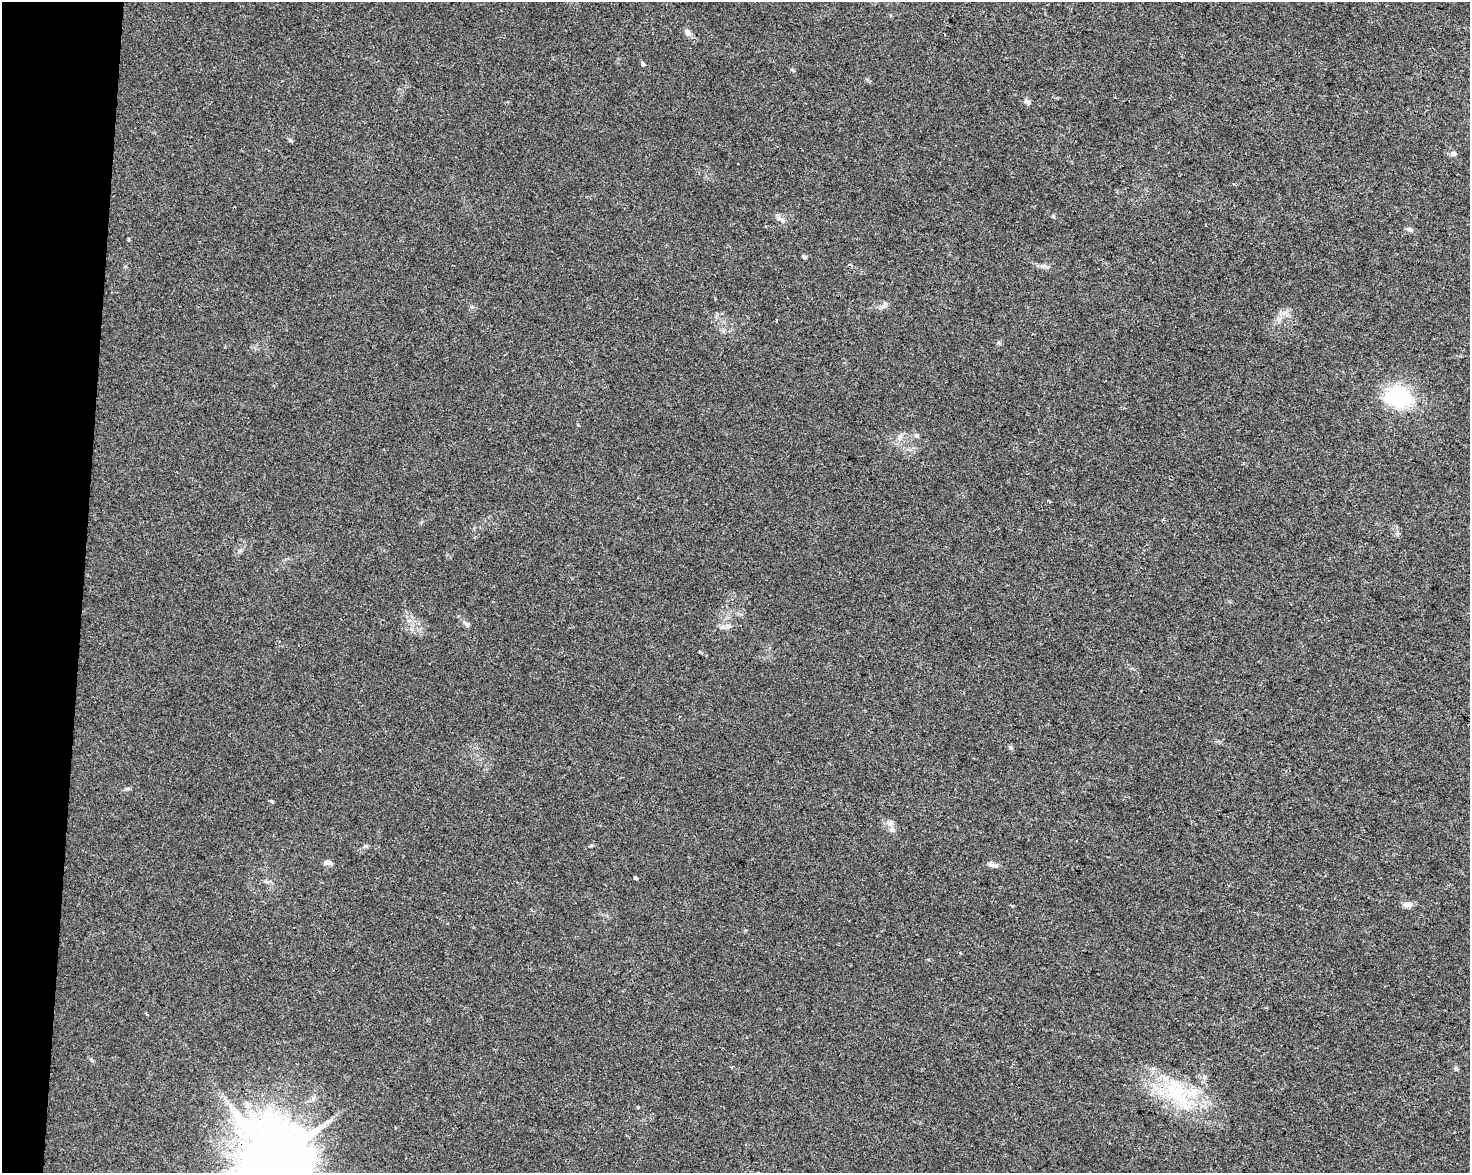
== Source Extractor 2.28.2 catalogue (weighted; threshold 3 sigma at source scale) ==
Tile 7 of 3 x 4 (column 1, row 3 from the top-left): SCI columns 285-1752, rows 1172-2342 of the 4915 x 4692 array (HDU 1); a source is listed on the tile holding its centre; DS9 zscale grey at full resolution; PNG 1472 x 1175 px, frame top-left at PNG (2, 2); no overlay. Shown black and unused: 6% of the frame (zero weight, under 2 of 3 exposures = <1% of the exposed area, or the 3 px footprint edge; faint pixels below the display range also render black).
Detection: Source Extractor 2.28.2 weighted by HDU 2 'WHT'; one run over the whole footprint, this tile lists its part. Background 0.0211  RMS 0.0045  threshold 0.0201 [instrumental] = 3 sigma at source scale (4.5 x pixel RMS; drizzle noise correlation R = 1.50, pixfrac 1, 0.0396/0.0396 arcsec/px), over >= 5 px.
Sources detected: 34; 1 cosmic-ray / hot-pixel residue — not listed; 2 inside a brighter listed object's ellipse — not listed separately; the other 31 listed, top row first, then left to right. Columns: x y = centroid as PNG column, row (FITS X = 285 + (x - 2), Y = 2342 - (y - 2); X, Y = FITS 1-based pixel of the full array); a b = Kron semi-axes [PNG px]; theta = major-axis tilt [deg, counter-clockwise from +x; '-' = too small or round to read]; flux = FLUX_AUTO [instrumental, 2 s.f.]
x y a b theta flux
687 32 9 7 -43 2
643 64 3 3 - 17
1027 102 8 5 -40 1.3
290 140 7 4 -32 0.68
1453 153 8 7 - 1.3
1053 216 5 5 - 0.5
1409 229 8 6 -30 1.3
129 239 5 3 - 0.42
804 257 6 4 -8 0.65
715 299 3 2 - 0.51
885 304 7 4 -56 0.91
472 307 6 4 -44 0.7
1283 313 11 7 -8 2.2
776 320 3 2 - 0.42
1399 397 26 20 -15 36
900 437 9 6 74 1.8
467 624 10 6 -48 1.3
728 626 6 6 - 1.3
1010 747 6 5 - 0.7
127 789 7 4 0 0.74
271 801 5 4 - 0.52
890 823 9 7 -24 1.9
366 846 7 5 15 0.85
328 863 11 6 -3 1.8
991 864 12 5 -23 1.6
635 878 4 3 - 4.6
267 882 6 6 - 0.98
1408 904 12 7 10 2.3
960 953 4 3 - 0.48
1176 1093 60 21 -49 32
273 1163 20 19 - 4900
Overlapping masked pixels (flux is a lower limit): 1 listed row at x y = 273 1163
Isophote crosses this tile's border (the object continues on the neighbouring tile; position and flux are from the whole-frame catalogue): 1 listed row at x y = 273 1163
Unlisted compact peaks at least as high as the median listed source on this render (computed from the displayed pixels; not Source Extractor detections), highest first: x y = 638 1107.